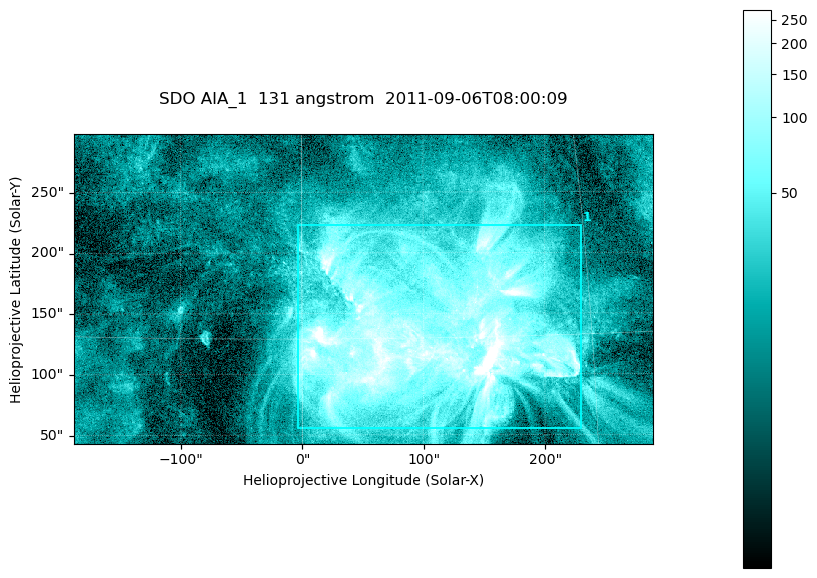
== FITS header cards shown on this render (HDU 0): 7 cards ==
TELESCOP= 'SDO     '           /
INSTRUME= 'AIA_1   '           /
WAVELNTH=                  131 /
WAVEUNIT= 'angstrom'           /
DATE-OBS= '2011-09-06T08:00:09.62' /
CTYPE1  = 'HPLN-TAN'           /
CTYPE2  = 'HPLT-TAN'           /

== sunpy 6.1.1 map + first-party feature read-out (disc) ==
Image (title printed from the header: SDO AIA_1  131 angstrom  2011-09-06T08:00:09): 794 x 424 px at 0.601 arcsec/px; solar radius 952 arcsec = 1584 px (partial field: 4.3% of the solar disc is inside the frame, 100% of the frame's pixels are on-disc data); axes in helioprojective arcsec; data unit not stated in the header (colour bar unlabelled)
Pointing: header CRPIX1/2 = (2043.22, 2045.61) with CRVAL1/2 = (0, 0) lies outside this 794 x 424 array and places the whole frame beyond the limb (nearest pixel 1.29 R_sun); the SolarSoft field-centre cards XCEN/YCEN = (50.43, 170.2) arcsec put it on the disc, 1642 arcsec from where CRPIX/CRVAL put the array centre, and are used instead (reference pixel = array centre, CRVAL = XCEN/YCEN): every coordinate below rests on XCEN/YCEN
Orientation: roll -0.139 deg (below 1 deg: not rotated)
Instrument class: DISC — disc imager (sunpy class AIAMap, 131 A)
Bright regions (active regions / flare kernels): reference = the on-disc median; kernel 7 px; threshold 5 sigma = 68.4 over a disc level ~16.1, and >= 1.15x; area >= 336 px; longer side >= 5 px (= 3 arcsec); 1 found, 1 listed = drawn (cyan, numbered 1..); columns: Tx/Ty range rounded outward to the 2 arcsec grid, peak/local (2 s.f.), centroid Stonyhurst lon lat
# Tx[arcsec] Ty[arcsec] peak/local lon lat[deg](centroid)
1 -4..230 54..224 49 +7 +15